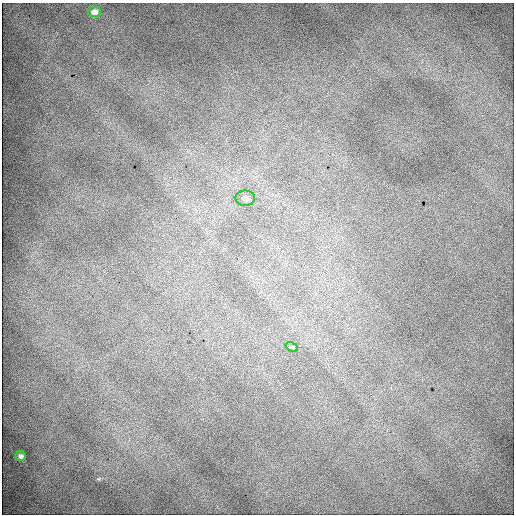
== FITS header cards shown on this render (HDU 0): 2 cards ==
NAXIS1  =                  512 / Axis length
NAXIS2  =                  512 / Axis length

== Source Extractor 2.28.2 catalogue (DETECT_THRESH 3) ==
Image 512 x 512 px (HDU 0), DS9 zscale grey, 1 PNG px = 1 image px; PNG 516 x 516 px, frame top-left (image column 1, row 512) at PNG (2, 3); each listed source drawn as its Kron ellipse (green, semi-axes under 4 px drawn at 4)
Background 2060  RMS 11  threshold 31.8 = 3 sigma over >= 5 px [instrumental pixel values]
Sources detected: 4; all 4 listed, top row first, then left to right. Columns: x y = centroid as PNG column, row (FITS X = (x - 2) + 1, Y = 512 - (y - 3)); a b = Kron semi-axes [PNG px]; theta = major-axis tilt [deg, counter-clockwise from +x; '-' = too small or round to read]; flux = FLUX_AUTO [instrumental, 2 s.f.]
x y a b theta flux
94 12 6 5 - 3200
245 198 10 7 -1 3400
292 347 6 4 -24 930
21 456 5 4 - 2000